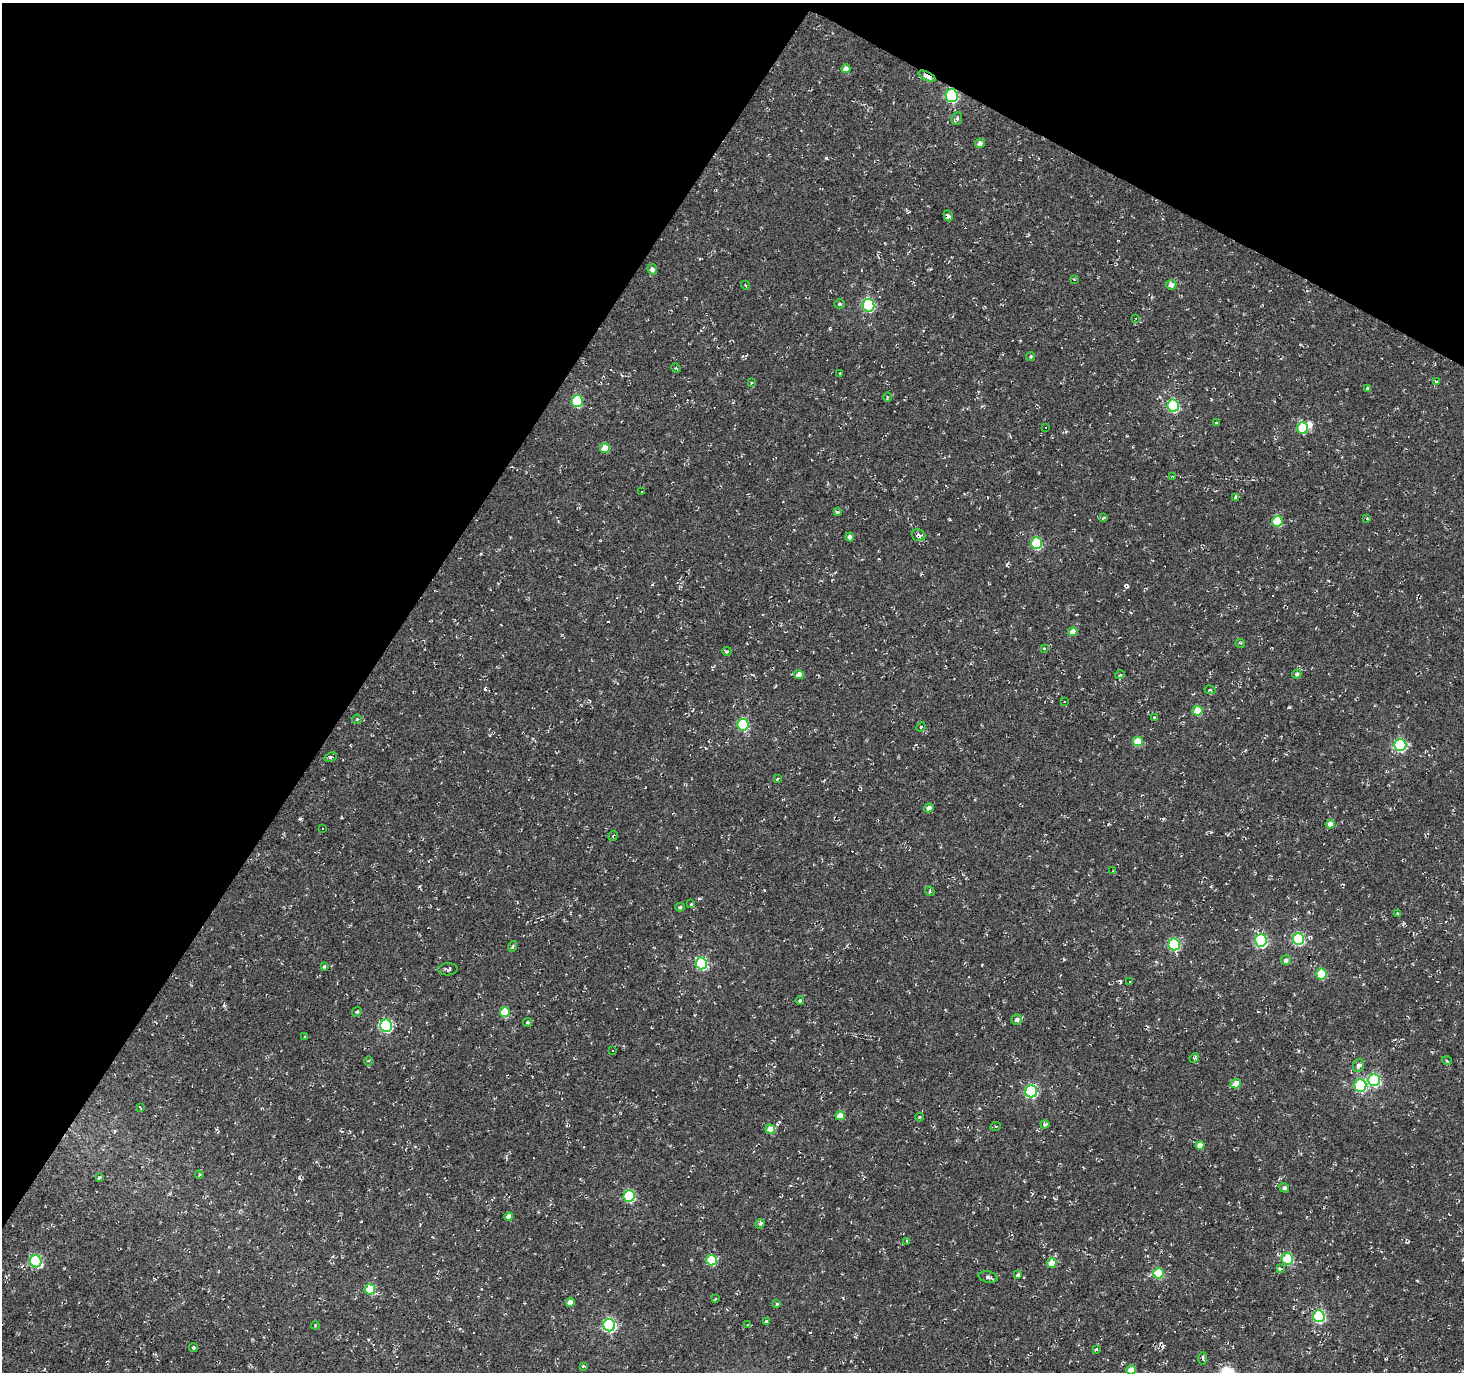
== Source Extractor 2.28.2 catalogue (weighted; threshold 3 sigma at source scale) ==
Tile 2 of 4 x 4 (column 2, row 1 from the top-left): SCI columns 1463-2924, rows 4302-5671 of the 5853 x 5930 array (HDU 1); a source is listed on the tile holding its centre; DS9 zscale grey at full resolution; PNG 1466 x 1374 px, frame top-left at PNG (2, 3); each listed source drawn as its Kron ellipse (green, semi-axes under 4 px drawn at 4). Shown black and unused: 31% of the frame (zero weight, under 2 of 3 exposures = <1% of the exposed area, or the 3 px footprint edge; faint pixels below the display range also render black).
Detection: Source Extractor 2.28.2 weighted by HDU 2 'WHT'; one run over the whole footprint, this tile lists its part. Background -0.00138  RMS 0.0027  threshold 0.012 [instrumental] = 3 sigma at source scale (4.5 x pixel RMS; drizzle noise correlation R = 1.50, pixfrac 1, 0.0396/0.0396 arcsec/px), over >= 5 px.
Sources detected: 173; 1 inside a brighter object's white glare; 47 cosmic-ray / hot-pixel residue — neither listed nor drawn; the other 125 listed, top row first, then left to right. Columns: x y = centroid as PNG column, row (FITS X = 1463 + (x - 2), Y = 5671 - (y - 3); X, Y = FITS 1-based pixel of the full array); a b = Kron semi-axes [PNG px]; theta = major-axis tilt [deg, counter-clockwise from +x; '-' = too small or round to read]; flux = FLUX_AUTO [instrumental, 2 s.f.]
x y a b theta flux
846 69 4 4 - 1.6
927 76 9 4 -27 4.9
952 96 6 6 - 35
957 118 6 5 - 0.63
980 143 5 4 - 1.3
948 216 6 3 -62 0.76
652 269 5 4 - 1.1
1074 279 4 2 - 0.17
745 285 4 3 - 0.24
1171 285 5 5 - 1.6
839 304 5 4 - 0.43
868 305 6 6 - 32
1136 318 3 2 - 0.24
1031 356 4 4 - 0.37
676 368 5 3 - 0.28
840 374 3 3 - 0.31
1436 382 4 2 - 0.25
751 383 4 2 - 0.23
1368 388 4 3 - 0.46
887 397 5 3 - 0.34
577 401 6 5 - 19
1173 406 6 5 - 30
1216 423 3 3 - 0.32
1045 428 3 3 - 1
1302 428 5 5 - 11
605 448 5 4 - 5.3
1173 476 3 2 - 0.22
642 492 2 2 - 0.2
1235 497 4 3 - 0.48
837 512 4 3 - 0.63
1103 518 4 2 - 0.28
1367 518 3 2 - 0.27
1277 521 5 5 - 12
918 535 7 5 -16 0.93
850 537 4 4 - 1.3
1037 543 6 5 - 20
1073 632 4 4 - 2.6
1240 643 5 3 - 0.27
1044 648 4 2 - 0.18
727 651 4 3 - 0.36
799 674 4 4 - 2.1
1297 674 5 4 - 0.6
1120 675 5 3 - 0.27
1210 690 5 3 - 0.51
1064 702 2 2 - 0.22
1197 711 5 5 - 6.6
1154 717 3 3 - 0.2
357 719 5 4 - 0.31
743 725 6 5 - 23
921 727 5 4 - 0.33
1138 741 5 4 - 5.2
1400 745 6 6 - 29
331 757 6 3 25 0.4
777 779 4 3 - 0.29
929 808 4 4 - 1.6
1330 824 4 4 - 2.8
323 829 3 3 - 1.8
613 836 5 3 - 0.25
1113 871 3 3 - 0.35
930 891 5 4 - 0.42
691 904 3 3 - 0.4
680 907 5 4 - 0.39
1397 914 4 3 - 0.37
1298 939 6 5 - 27
1261 941 6 5 - 35
1174 944 6 5 - 27
513 946 5 3 - 0.43
1286 960 5 5 - 0.72
701 963 6 5 - 26
324 966 4 3 - 0.36
448 969 9 6 2 0.71
1321 974 5 5 - 12
1130 982 3 3 - 0.49
800 1001 4 4 - 0.46
357 1012 5 4 - 0.4
505 1012 5 5 - 8
1017 1020 5 5 - 0.96
527 1022 4 4 - 0.37
386 1026 6 6 - 31
305 1037 3 3 - 0.29
613 1051 3 3 - 1.3
1194 1058 5 4 - 0.38
369 1061 5 3 - 0.29
1447 1061 5 3 - 0.22
1358 1065 7 5 70 1.2
1374 1080 6 6 - 40
1236 1084 5 4 - 5
1360 1085 6 6 - 26
1031 1091 6 6 - 30
140 1107 4 2 - 0.24
840 1116 5 4 - 3.3
920 1117 4 3 - 0.26
1045 1124 4 3 - 0.5
996 1126 5 3 - 0.27
770 1129 4 4 - 3.5
1200 1145 4 4 - 2.4
199 1175 4 3 - 0.26
99 1177 4 3 - 0.41
1284 1188 5 4 - 0.52
629 1196 6 5 - 24
509 1217 4 4 - 2.1
760 1224 5 4 - 0.52
907 1241 4 3 - 0.32
1287 1259 6 5 - 13
711 1260 5 5 - 11
36 1261 6 5 - 29
1052 1263 5 5 - 4.3
1280 1269 3 3 - 2.4
1158 1273 5 5 - 13
1018 1275 4 3 - 0.61
988 1277 9 5 -10 0.77
370 1289 5 5 - 9.9
715 1299 3 2 - 0.24
570 1302 4 4 - 2.7
777 1304 3 3 - 0.35
1319 1316 6 5 - 33
766 1322 4 4 - 0.53
747 1324 3 3 - 0.29
315 1325 4 3 - 0.27
609 1325 6 6 - 43
193 1348 4 4 - 0.43
1096 1349 3 3 - 2.4
1203 1358 6 3 -90 0.35
583 1366 3 3 - 0.42
1131 1370 4 4 - 4.4
Overlapping masked pixels (flux is a lower limit): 3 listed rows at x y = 927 76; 952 96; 918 535
Isophote crosses this tile's border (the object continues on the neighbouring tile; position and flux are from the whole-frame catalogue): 1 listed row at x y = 1131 1370
Unlisted compact peaks at least as high as the median listed source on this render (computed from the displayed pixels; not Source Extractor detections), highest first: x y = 1289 707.